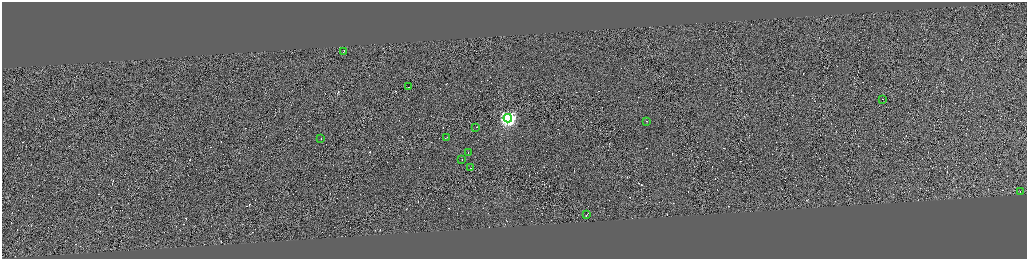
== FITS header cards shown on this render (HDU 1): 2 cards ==
NAXIS1  =                 4100
NAXIS2  =                 1026

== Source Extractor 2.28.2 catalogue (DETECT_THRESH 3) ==
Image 4100 x 1026 px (HDU 1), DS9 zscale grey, zoomed out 1/4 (1 PNG px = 4 x 4 image px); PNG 1029 x 261 px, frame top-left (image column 4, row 1026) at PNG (2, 2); each listed source drawn as its Kron ellipse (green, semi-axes under 4 px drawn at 4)
Background 0.691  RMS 4.2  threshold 12.5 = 3 sigma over >= 5 px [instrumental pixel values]
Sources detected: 424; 411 cannot appear on this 1/4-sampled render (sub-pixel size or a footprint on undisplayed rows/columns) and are neither listed nor drawn; the other 13 listed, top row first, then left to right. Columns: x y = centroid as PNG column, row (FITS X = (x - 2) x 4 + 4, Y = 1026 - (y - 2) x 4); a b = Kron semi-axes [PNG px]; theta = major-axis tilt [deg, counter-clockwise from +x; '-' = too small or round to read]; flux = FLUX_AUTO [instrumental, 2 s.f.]
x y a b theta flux
343 51 2 1 - 33000
409 87 3 1 - 24000
882 99 2 1 - 13000
508 118 4 4 - 670000
646 121 2 1 - 19000
476 127 2 1 - 22000
446 137 3 1 - 15000
320 138 2 1 - 14000
468 153 2 1 - 18000
461 160 2 1 - 9800
470 168 2 1 - 46000
1020 191 2 1 - 16000
587 214 2 1 - 44000
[411 sub-pixel or undisplayed-footprint detections neither listed nor drawn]